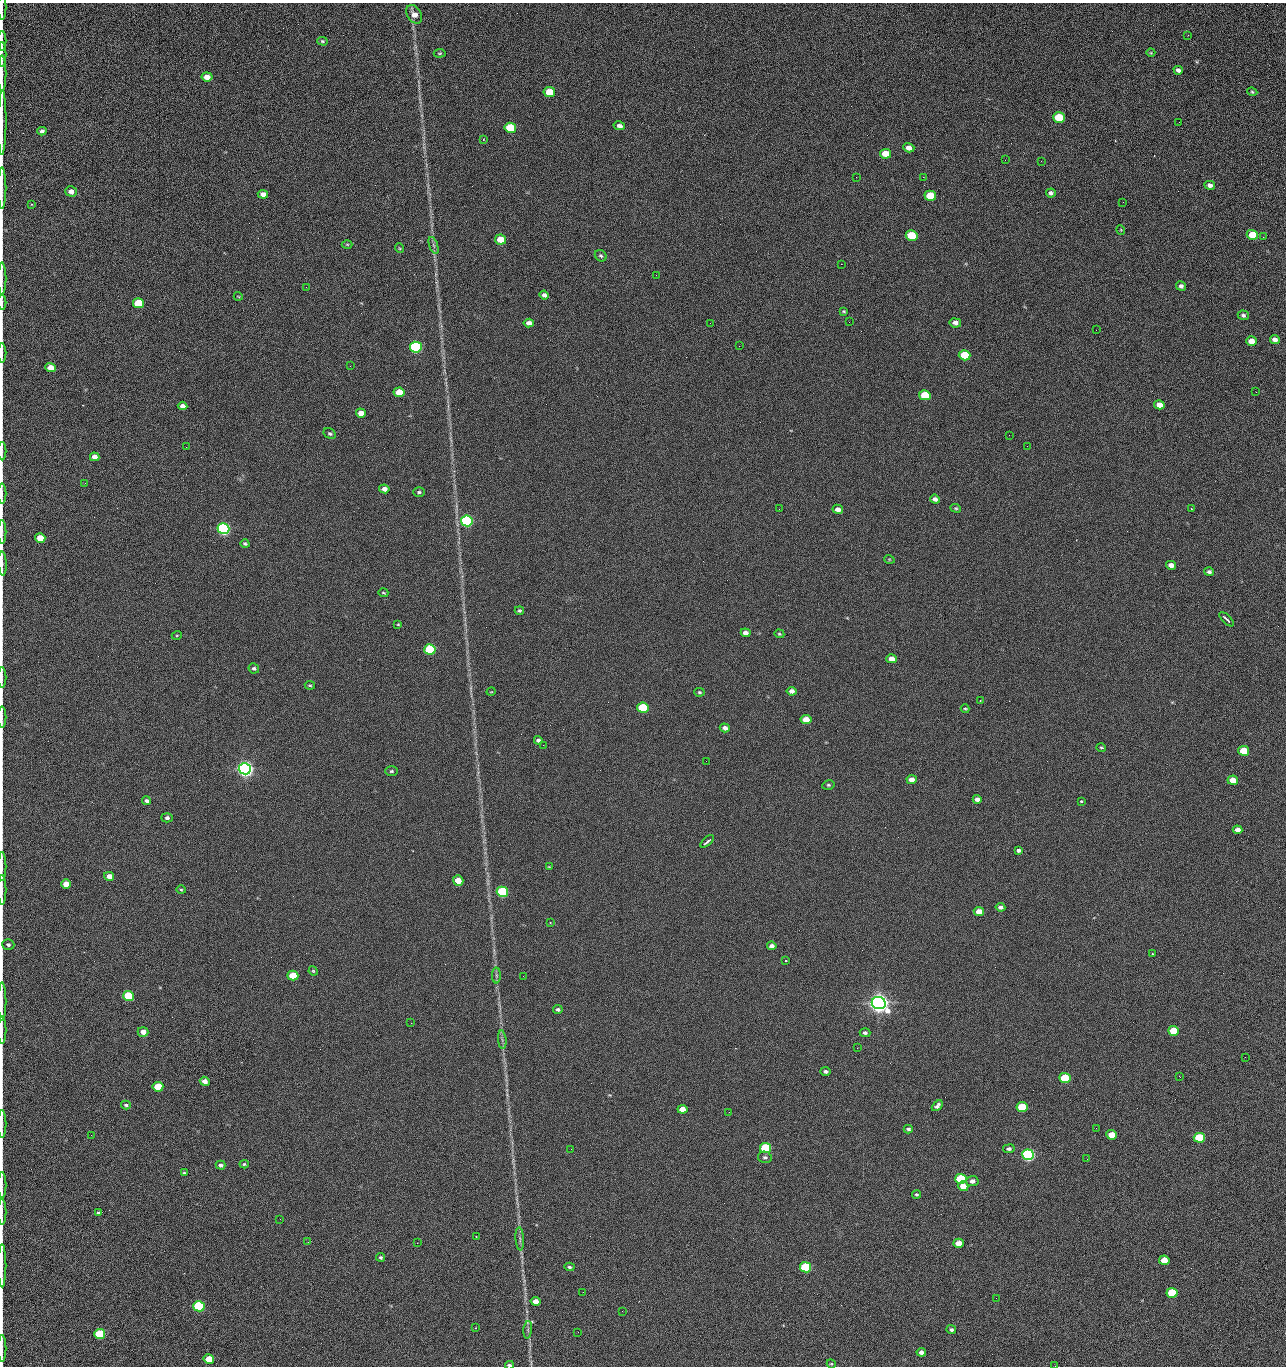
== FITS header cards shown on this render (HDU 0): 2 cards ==
NAXIS1  =                 1284 /fastest changing axis
NAXIS2  =                 1364 /next to fastest changing axis

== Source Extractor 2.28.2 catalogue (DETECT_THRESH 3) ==
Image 1284 x 1364 px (HDU 0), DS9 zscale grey, 1 PNG px = 1 image px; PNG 1288 x 1368 px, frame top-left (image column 1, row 1364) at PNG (2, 3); each listed source drawn as its Kron ellipse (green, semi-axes under 4 px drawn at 4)
Background 124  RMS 14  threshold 43.3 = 3 sigma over >= 5 px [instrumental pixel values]
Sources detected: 226; all 226 listed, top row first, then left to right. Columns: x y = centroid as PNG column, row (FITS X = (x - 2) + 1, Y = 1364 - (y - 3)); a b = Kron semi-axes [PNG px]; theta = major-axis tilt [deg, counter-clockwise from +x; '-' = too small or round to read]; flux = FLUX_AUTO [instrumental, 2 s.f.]
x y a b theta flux
2 7 13 2 90 1.5e+03
414 14 10 7 -57 7.5e+03
1188 35 3 2 - 1.4e+03
2 41 10 2 90 2.0e+03
322 41 5 4 - 1.3e+03
440 53 6 4 6 1.2e+03
1151 53 4 3 - 7.8e+02
2 55 12 2 90 2.1e+03
1178 70 4 4 - 2.9e+03
2 74 18 2 90 3.1e+03
207 77 5 4 - 8.5e+03
549 92 6 5 - 2.3e+04
1252 92 5 4 - 1.4e+03
1059 117 6 5 - 4.4e+04
1179 122 2 2 - 1.1e+03
2 123 32 2 89 5.9e+03
619 126 6 4 -12 3.8e+03
510 128 6 5 - 5.4e+04
42 131 4 4 - 2.6e+03
483 139 4 2 - 6.2e+02
909 148 6 4 -17 6.2e+03
885 154 5 5 - 1.6e+04
1005 160 2 2 - 1.4e+03
1041 161 2 2 - 2.0e+03
856 177 2 2 - 2.3e+03
923 177 2 2 - 3.0e+04
1210 185 5 4 - 3.5e+03
2 188 20 2 90 3.3e+03
71 191 6 5 - 5.0e+03
1051 193 5 4 - 2.7e+03
263 194 5 4 - 5.9e+03
930 196 6 5 - 2.9e+04
1123 202 2 2 - 9.9e+02
31 204 3 2 - 8.3e+02
1121 230 5 3 - 7.3e+02
912 235 6 5 - 4.2e+04
1252 235 6 5 - 2.5e+04
1263 237 3 2 - 9.9e+02
500 240 5 5 - 2.0e+04
347 244 5 3 - 8.9e+02
433 245 9 4 -71 2.1e+03
399 248 5 3 - 8.4e+02
601 256 6 5 - 1.9e+03
841 264 2 2 - 2.7e+04
656 275 2 2 - 1.7e+03
2 279 16 2 90 2.6e+03
1181 286 5 4 - 2.9e+03
306 287 2 2 - 7.0e+02
544 295 5 4 - 3.1e+03
238 296 4 3 - 7.7e+02
2 302 8 2 90 1.5e+03
139 303 5 5 - 5.1e+04
844 311 4 3 - 1.1e+03
1243 315 5 5 - 2.2e+03
849 322 3 2 - 9.6e+02
529 323 5 4 - 5.1e+03
710 323 2 2 - 3.4e+03
955 323 6 4 -11 4.1e+03
1096 330 2 2 - 4.2e+02
1275 340 5 4 - 4.4e+03
1251 341 5 4 - 1.0e+04
739 346 2 2 - 4.6e+02
416 347 6 5 - 1.6e+05
2 353 10 2 90 1.8e+03
965 355 6 5 - 4.0e+04
350 366 2 2 - 2.6e+03
50 368 5 4 - 1.1e+04
399 392 5 4 - 2.0e+04
1256 392 2 2 - 1.5e+03
925 395 6 5 - 3.3e+04
1159 405 5 4 - 9.5e+03
183 406 5 4 - 4.6e+03
361 413 5 4 - 9.3e+03
330 434 6 5 - 1.9e+03
1009 435 2 2 - 1.3e+03
1027 446 2 2 - 4.8e+02
186 447 2 2 - 2.9e+03
2 451 9 2 90 1.6e+03
95 457 5 4 - 5.7e+03
85 483 3 2 - 1.1e+03
384 489 5 4 - 5.1e+03
419 492 6 4 -1 1.9e+03
2 494 10 2 90 1.7e+03
935 499 5 4 - 3.5e+03
956 508 5 4 - 1.2e+03
779 509 2 2 - 4.6e+02
838 509 5 4 - 5.0e+03
1191 509 3 3 - 9.4e+02
467 521 6 5 - 2.0e+05
223 529 6 5 - 3.2e+05
2 532 12 2 90 1.8e+03
40 538 5 5 - 1.9e+04
245 544 4 4 - 1.6e+03
889 559 5 3 - 7.4e+02
2 563 12 3 -87 2.2e+03
1171 565 5 4 - 5.3e+03
1209 572 5 4 - 2.2e+03
383 593 5 3 - 1.0e+03
519 610 5 4 - 1.4e+03
1227 619 9 2 -44 3.3e+03
398 624 4 4 - 7.5e+02
746 633 5 4 - 5.2e+03
779 634 5 4 - 1.1e+03
177 635 5 3 - 8.9e+02
430 649 6 5 - 9.1e+04
892 659 5 4 - 7.4e+03
254 668 5 5 - 2.0e+03
2 677 10 2 90 1.6e+03
310 685 5 3 - 1.2e+03
792 691 5 4 - 4.3e+03
491 692 5 3 - 7.0e+02
699 692 5 4 - 1.4e+03
980 700 2 2 - 7.1e+02
643 708 6 5 - 6.0e+04
965 709 4 3 - 1.1e+03
2 717 10 2 90 1.8e+03
806 720 5 4 - 1.4e+04
725 728 5 4 - 3.6e+03
538 740 4 3 - 2.3e+03
543 745 2 2 - 3.5e+03
1101 747 5 3 - 1.1e+03
1244 751 5 5 - 2.7e+04
706 761 2 2 - 2.1e+03
245 769 6 5 - 7.2e+05
391 771 6 5 - 1.8e+03
912 780 5 4 - 5.9e+03
1233 780 5 4 - 1.4e+04
828 785 6 5 - 1.5e+03
977 799 4 4 - 4.0e+03
146 801 4 4 - 2.0e+03
1081 801 3 3 - 2.3e+03
167 818 5 4 - 2.1e+03
1238 830 5 4 - 5.8e+03
707 841 8 2 40 2.8e+03
1018 850 4 3 - 6.8e+03
2 867 14 2 90 2.0e+03
549 867 3 3 - 9.1e+02
109 876 5 4 - 5.7e+03
458 881 5 5 - 1.3e+04
66 884 5 4 - 9.8e+03
2 890 15 2 90 2.4e+03
181 890 4 4 - 1.1e+03
502 892 6 5 - 1.3e+05
1000 907 5 4 - 2.9e+03
979 912 5 4 - 9.5e+03
550 923 2 2 - 8.3e+02
8 944 6 5 - 1.8e+03
772 946 5 4 - 3.6e+03
1152 954 3 2 - 8.1e+02
786 960 2 2 - 7.4e+02
313 971 5 4 - 1.0e+03
496 975 8 4 -89 2.2e+03
293 976 5 5 - 3.3e+04
523 976 2 2 - 2.1e+03
128 996 5 5 - 5.3e+04
2 1002 19 2 90 3.0e+03
879 1003 7 6 - 1.1e+06
558 1010 5 4 - 2.1e+03
411 1023 2 2 - 5.5e+03
2 1030 13 2 90 2.2e+03
1174 1031 5 5 - 2.9e+04
143 1032 5 5 - 6.2e+03
865 1033 5 4 - 2.4e+03
502 1040 9 3 -85 2.3e+03
857 1048 2 2 - 1.5e+03
1245 1057 2 2 - 1.8e+03
826 1071 5 4 - 2.3e+03
1179 1076 3 2 - 2.8e+03
1065 1078 5 5 - 4.8e+04
205 1081 5 4 - 5.8e+03
158 1087 5 5 - 3.1e+04
126 1105 5 4 - 1.8e+03
937 1106 6 4 44 2.7e+03
1022 1107 5 5 - 4.4e+04
682 1109 5 4 - 8.8e+03
729 1112 2 2 - 1.1e+03
2 1124 14 2 90 2.3e+03
1096 1128 2 2 - 4.5e+02
908 1129 4 3 - 1.7e+03
91 1135 2 2 - 2.5e+03
1112 1135 5 4 - 1.7e+04
1199 1138 5 5 - 5.8e+04
765 1148 6 5 - 7.9e+04
571 1149 2 2 - 1.0e+03
1009 1149 6 4 9 2.3e+03
1028 1155 6 5 - 2.8e+05
765 1157 7 5 -12 2.1e+03
1087 1159 3 2 - 1.4e+03
244 1164 4 4 - 1.3e+03
221 1165 5 4 - 2.4e+03
184 1173 4 3 - 1.3e+03
961 1179 5 5 - 8.5e+04
972 1181 6 5 - 3.7e+03
2 1185 13 2 90 2.6e+03
963 1186 5 5 - 9.9e+03
916 1194 4 4 - 1.3e+03
2 1212 13 2 90 2.0e+03
99 1213 4 3 - 2.1e+03
280 1219 2 2 - 2.1e+03
476 1237 2 2 - 5.6e+03
520 1239 11 3 -86 2.5e+03
308 1242 3 2 - 2.0e+03
417 1243 2 2 - 5.5e+03
959 1243 5 4 - 9.0e+03
381 1257 4 4 - 1.4e+03
1164 1260 5 4 - 1.4e+04
2 1266 21 2 90 3.9e+03
569 1267 5 4 - 1.5e+03
805 1267 6 5 - 8.0e+04
583 1292 2 2 - 4.9e+02
1172 1293 5 5 - 4.7e+04
996 1298 2 2 - 2.7e+03
535 1301 5 4 - 7.6e+03
199 1306 6 5 - 1.0e+05
622 1311 3 2 - 8.0e+02
476 1328 3 2 - 5.9e+02
528 1330 9 3 85 1.9e+03
951 1330 5 4 - 1.9e+03
578 1332 2 2 - 3.6e+03
100 1334 5 5 - 5.4e+04
2 1348 13 2 90 1.7e+03
921 1352 4 4 - 3.5e+03
209 1359 5 5 - 1.9e+04
831 1364 5 4 - 9.9e+02
509 1365 4 3 - 1.5e+03
1055 1366 2 2 - 2.2e+03
At the frame edge (FLAGS 8, measured only in part): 27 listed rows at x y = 2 7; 2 41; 2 55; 2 74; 2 123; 2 188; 2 279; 2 302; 2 353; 2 451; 2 494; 2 532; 2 563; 2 677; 2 717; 2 867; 2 890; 8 944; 2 1002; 2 1030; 2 1124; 2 1185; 2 1212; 2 1266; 2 1348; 509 1365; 1055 1366

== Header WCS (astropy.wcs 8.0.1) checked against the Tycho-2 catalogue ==
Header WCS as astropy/WCSLIB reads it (CRVAL/CRPIX/CD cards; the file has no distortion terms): RA---TAN/DEC--TAN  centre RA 15:41:40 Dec +51:59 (235.42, +51.99 deg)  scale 1.26 arcsec/px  FOV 26.9' x 28.5'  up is +92 deg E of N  parity flipped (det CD > 0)
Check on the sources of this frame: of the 60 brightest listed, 10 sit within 2.0 arcsec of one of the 11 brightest Tycho-2 stars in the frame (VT <= 12.29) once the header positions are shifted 0.46 arcsec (0.34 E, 0.31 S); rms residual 0.85 arcsec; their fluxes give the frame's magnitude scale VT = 24.51 - 2.5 log10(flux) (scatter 0.20 mag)
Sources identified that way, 10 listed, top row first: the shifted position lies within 2.0 arcsec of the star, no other Tycho-2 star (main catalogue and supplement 1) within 4.0 arcsec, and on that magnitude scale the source's flux lands within +1.5 / -3 mag of the star's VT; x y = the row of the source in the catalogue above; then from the Tycho-2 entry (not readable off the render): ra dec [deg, ICRS J2000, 3 dp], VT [Tycho-2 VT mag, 2 dp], TYC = Tycho-2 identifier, HIP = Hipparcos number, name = IAU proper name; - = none
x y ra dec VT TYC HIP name
416 347 235.614 +52.064 11.61 3489-1132-1 - -
467 521 235.514 +52.049 11.19 3489-1407-1 - -
223 529 235.515 +52.133 11.12 3489-1380-1 - -
245 769 235.378 +52.130 9.31 3489-1322-1 76850 -
502 892 235.303 +52.042 11.52 3489-958-1 - -
879 1003 235.232 +51.912 9.59 3489-824-1 - -
1028 1155 235.143 +51.862 10.97 3489-1016-1 - -
961 1179 235.131 +51.886 12.29 3489-908-1 - -
805 1267 235.084 +51.941 11.45 3489-1346-1 - -
199 1306 235.075 +52.152 11.74 3489-912-1 - -